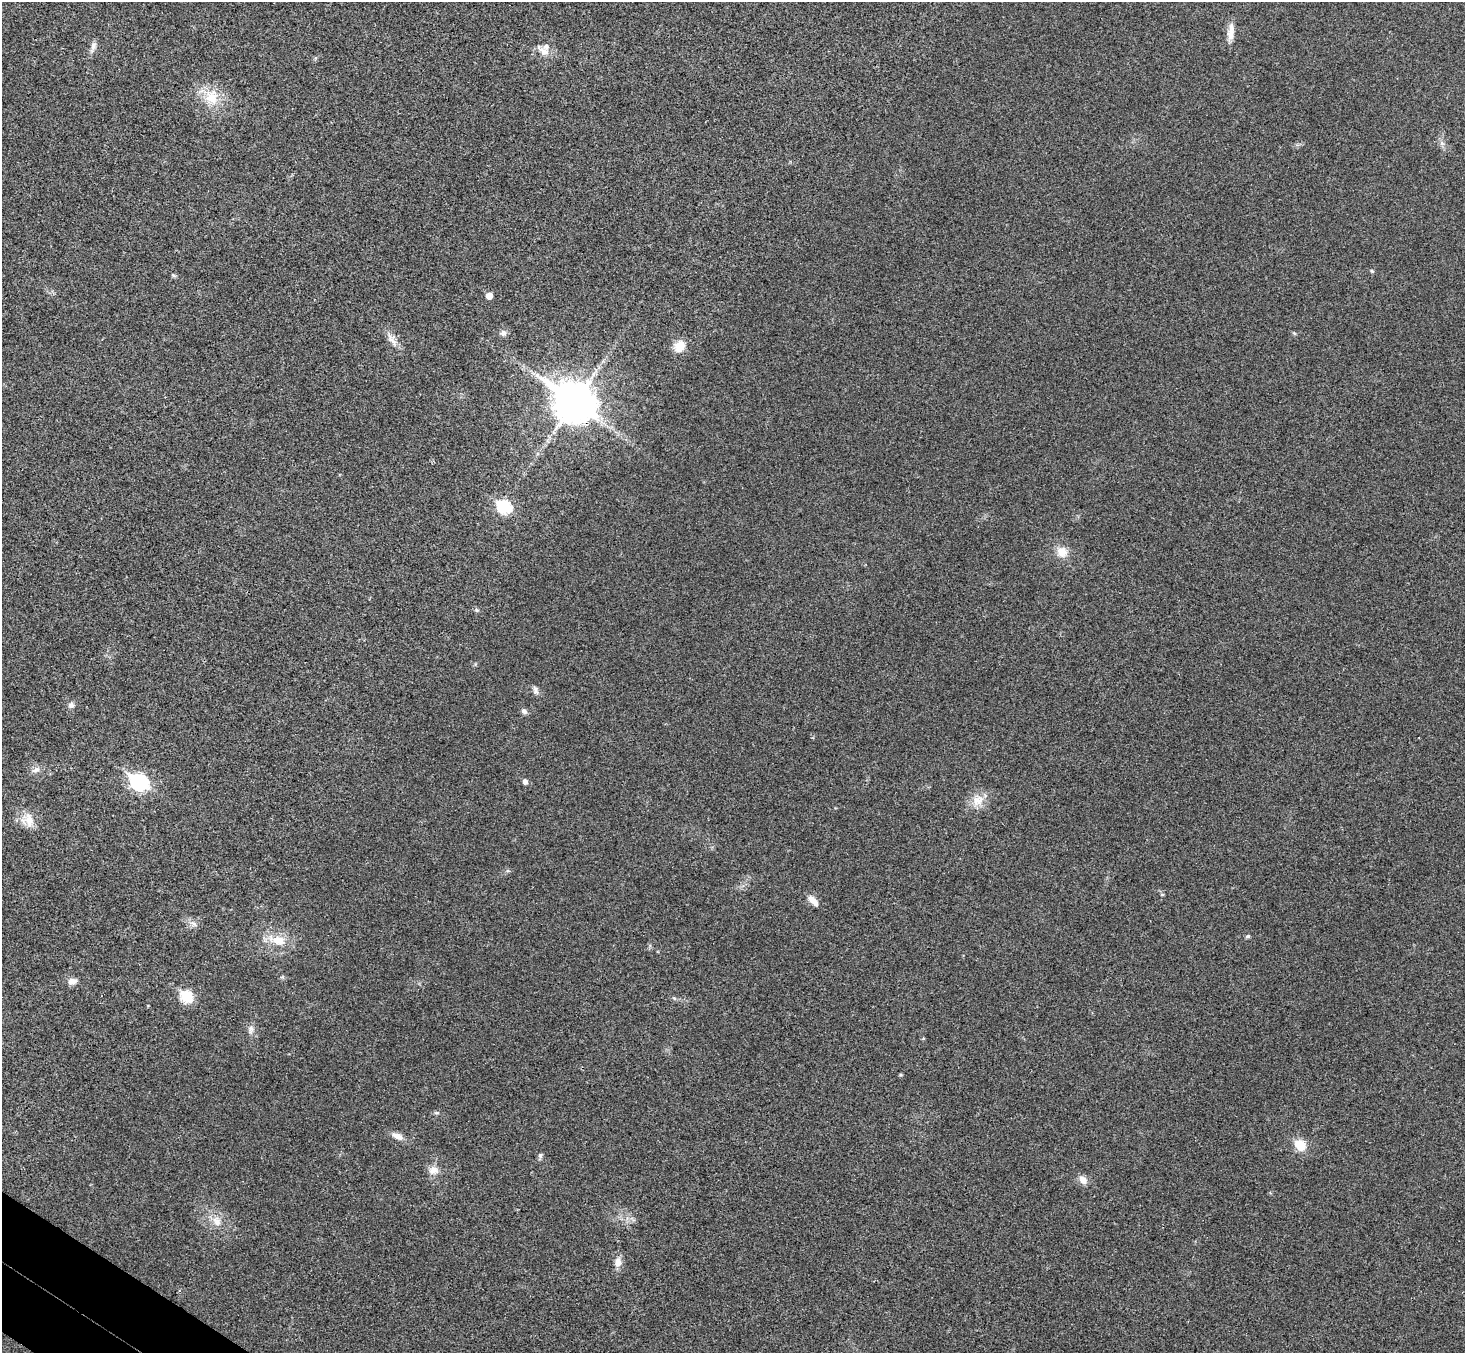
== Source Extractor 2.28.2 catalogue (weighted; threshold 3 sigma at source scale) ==
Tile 7 of 4 x 4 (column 3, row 2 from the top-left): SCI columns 2963-4425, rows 2904-4254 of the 5927 x 5945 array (HDU 1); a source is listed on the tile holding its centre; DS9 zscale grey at full resolution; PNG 1467 x 1355 px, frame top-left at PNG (2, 2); no overlay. Shown black and unused: <1% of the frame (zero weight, under 3 of 4 exposures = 6% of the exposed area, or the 3 px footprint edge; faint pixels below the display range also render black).
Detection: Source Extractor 2.28.2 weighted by HDU 2 'WHT'; one run over the whole footprint, this tile lists its part. Background 0.0304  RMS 0.0054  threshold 0.0243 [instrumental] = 3 sigma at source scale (4.5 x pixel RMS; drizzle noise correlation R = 1.50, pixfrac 1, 0.05/0.05 arcsec/px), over >= 5 px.
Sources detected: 43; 1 inside a brighter listed object's ellipse — not listed separately; the other 42 listed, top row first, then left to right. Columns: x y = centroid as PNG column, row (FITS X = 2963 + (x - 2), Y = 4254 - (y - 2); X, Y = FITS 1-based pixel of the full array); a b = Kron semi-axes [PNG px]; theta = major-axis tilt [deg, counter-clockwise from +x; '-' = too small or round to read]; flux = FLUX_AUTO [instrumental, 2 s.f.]
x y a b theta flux
1230 34 19 9 88 5.1
93 47 15 7 72 2.7
543 51 21 10 -37 4.8
211 97 21 18 -84 14
1372 271 5 5 - 0.68
173 275 7 4 -45 0.8
489 296 5 5 - 5.3
503 333 8 8 - 2
1294 333 5 4 - 0.66
392 340 22 6 -48 4.1
679 346 15 12 52 7.1
574 402 16 13 -34 1300
504 507 8 6 -29 57
1062 552 14 13 - 6.6
476 610 6 5 - 0.89
535 690 10 5 -79 1.6
71 705 8 8 - 1.8
524 711 8 6 -44 1.6
35 770 12 7 26 2.6
525 781 5 5 - 2.4
139 782 9 7 -32 130
978 800 17 14 32 7.4
29 821 21 15 -15 8
813 901 15 7 -48 4.4
194 924 8 5 -29 1.9
1248 936 7 5 2 0.82
278 940 19 13 -12 9.9
282 977 6 4 17 0.72
72 981 11 8 10 3.2
187 996 7 6 - 38
674 998 6 4 -19 0.8
251 1029 12 6 81 2.2
923 1038 5 3 - 0.52
900 1075 5 3 - 0.56
436 1113 8 4 -8 0.92
397 1136 14 7 -26 4.1
1300 1145 12 10 -47 10
540 1155 7 5 89 1.1
433 1170 13 11 18 4.3
1083 1180 10 8 -46 3.9
217 1221 15 10 -69 5.5
618 1262 12 8 83 4
Overlapping masked pixels (flux is a lower limit): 1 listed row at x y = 574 402